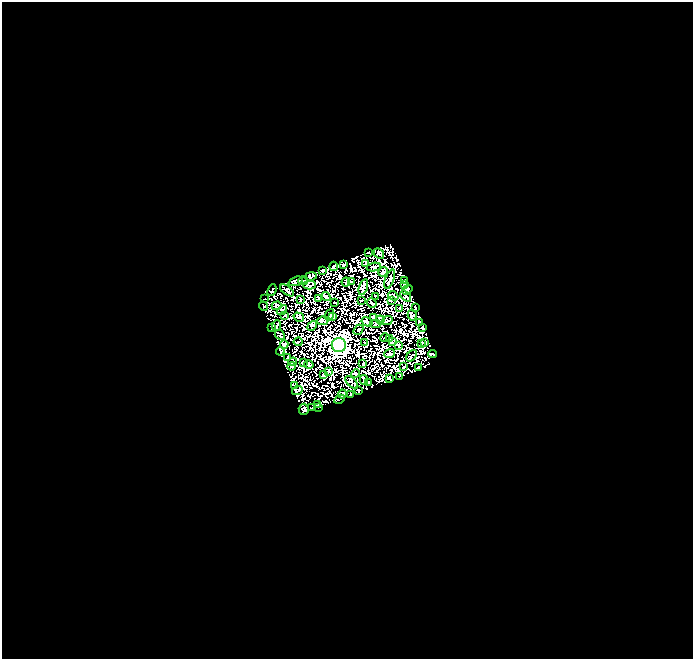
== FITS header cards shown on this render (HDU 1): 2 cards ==
NAXIS1  =                  691
NAXIS2  =                  657

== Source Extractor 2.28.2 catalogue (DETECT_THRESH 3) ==
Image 691 x 657 px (HDU 1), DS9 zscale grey, 1 PNG px = 1 image px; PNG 695 x 661 px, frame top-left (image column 1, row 657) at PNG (2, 2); each listed source drawn as its Kron ellipse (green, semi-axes under 4 px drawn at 4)
Background 1.17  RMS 2.3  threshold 6.89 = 3 sigma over >= 5 px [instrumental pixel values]
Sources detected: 95; all 95 listed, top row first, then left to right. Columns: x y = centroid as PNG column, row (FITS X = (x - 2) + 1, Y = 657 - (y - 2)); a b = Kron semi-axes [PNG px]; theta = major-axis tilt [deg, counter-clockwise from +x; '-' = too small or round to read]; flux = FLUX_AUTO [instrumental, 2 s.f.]
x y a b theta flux
368 252 3 2 - 85
379 254 6 4 -44 270
365 264 4 2 - 160
343 265 3 2 - 120
334 266 5 3 - 210
374 267 7 3 9 180
322 270 3 3 - 150
383 272 5 3 - 230
311 276 6 3 10 140
390 279 10 2 70 350
404 280 3 2 - 140
296 281 7 4 20 160
303 281 5 3 - 58
346 282 4 2 - 140
351 282 3 2 - 110
310 285 6 3 0 210
405 285 4 3 - 160
363 287 8 4 73 230
272 290 6 2 69 120
287 290 8 3 -37 130
407 290 6 4 34 350
376 296 4 2 - 100
393 296 5 2 - 160
406 296 6 2 -47 120
326 297 5 3 - 250
318 298 4 2 - 140
265 299 3 2 - 130
300 300 3 2 - 110
391 300 3 2 - 120
361 301 3 2 - 110
335 303 3 2 - 120
372 303 5 2 - 130
263 306 5 2 - 110
277 306 5 4 - 170
415 307 3 2 - 120
400 308 3 2 - 130
282 310 6 3 40 160
285 315 4 4 - 120
330 315 6 2 70 110
412 315 5 4 - 170
333 316 4 2 - 140
299 317 5 2 - 140
374 317 4 3 - 490
380 320 4 3 - 200
322 321 6 3 8 250
387 321 5 3 - 120
367 322 6 2 -32 180
419 322 4 2 - 200
375 324 5 2 - 160
277 326 5 2 - 190
312 326 5 3 - 110
271 328 3 2 - 120
423 328 4 3 - 220
358 330 6 3 48 97
280 335 5 3 - 170
385 338 5 2 - 120
390 339 3 2 - 89
298 342 4 2 - 190
392 342 3 2 - 120
425 342 3 2 - 65
365 343 3 2 - 100
422 343 3 2 - 78
284 345 4 3 - 230
339 345 7 7 - 120000
399 345 3 2 - 89
280 351 4 2 - 120
390 354 5 2 - 240
433 354 4 2 - 220
412 356 6 2 51 120
287 358 3 2 - 20
293 362 4 2 - 130
303 363 4 3 - 160
309 364 5 3 - 180
363 364 3 2 - 90
291 366 4 3 - 160
404 367 3 2 - 99
419 368 4 2 - 110
329 371 3 2 - 93
355 374 4 2 - 150
324 375 4 2 - 140
400 376 4 2 - 65
390 378 3 2 - 170
364 380 5 3 - 120
352 382 8 3 -45 110
368 383 4 3 - 48
295 385 3 2 - 120
359 390 4 3 - 120
297 391 5 3 - 210
343 394 4 3 - 190
350 395 4 2 - 160
339 399 5 2 - 250
317 404 3 2 - 17
318 407 3 2 - 120
312 408 3 2 - 85
304 409 5 5 - 89